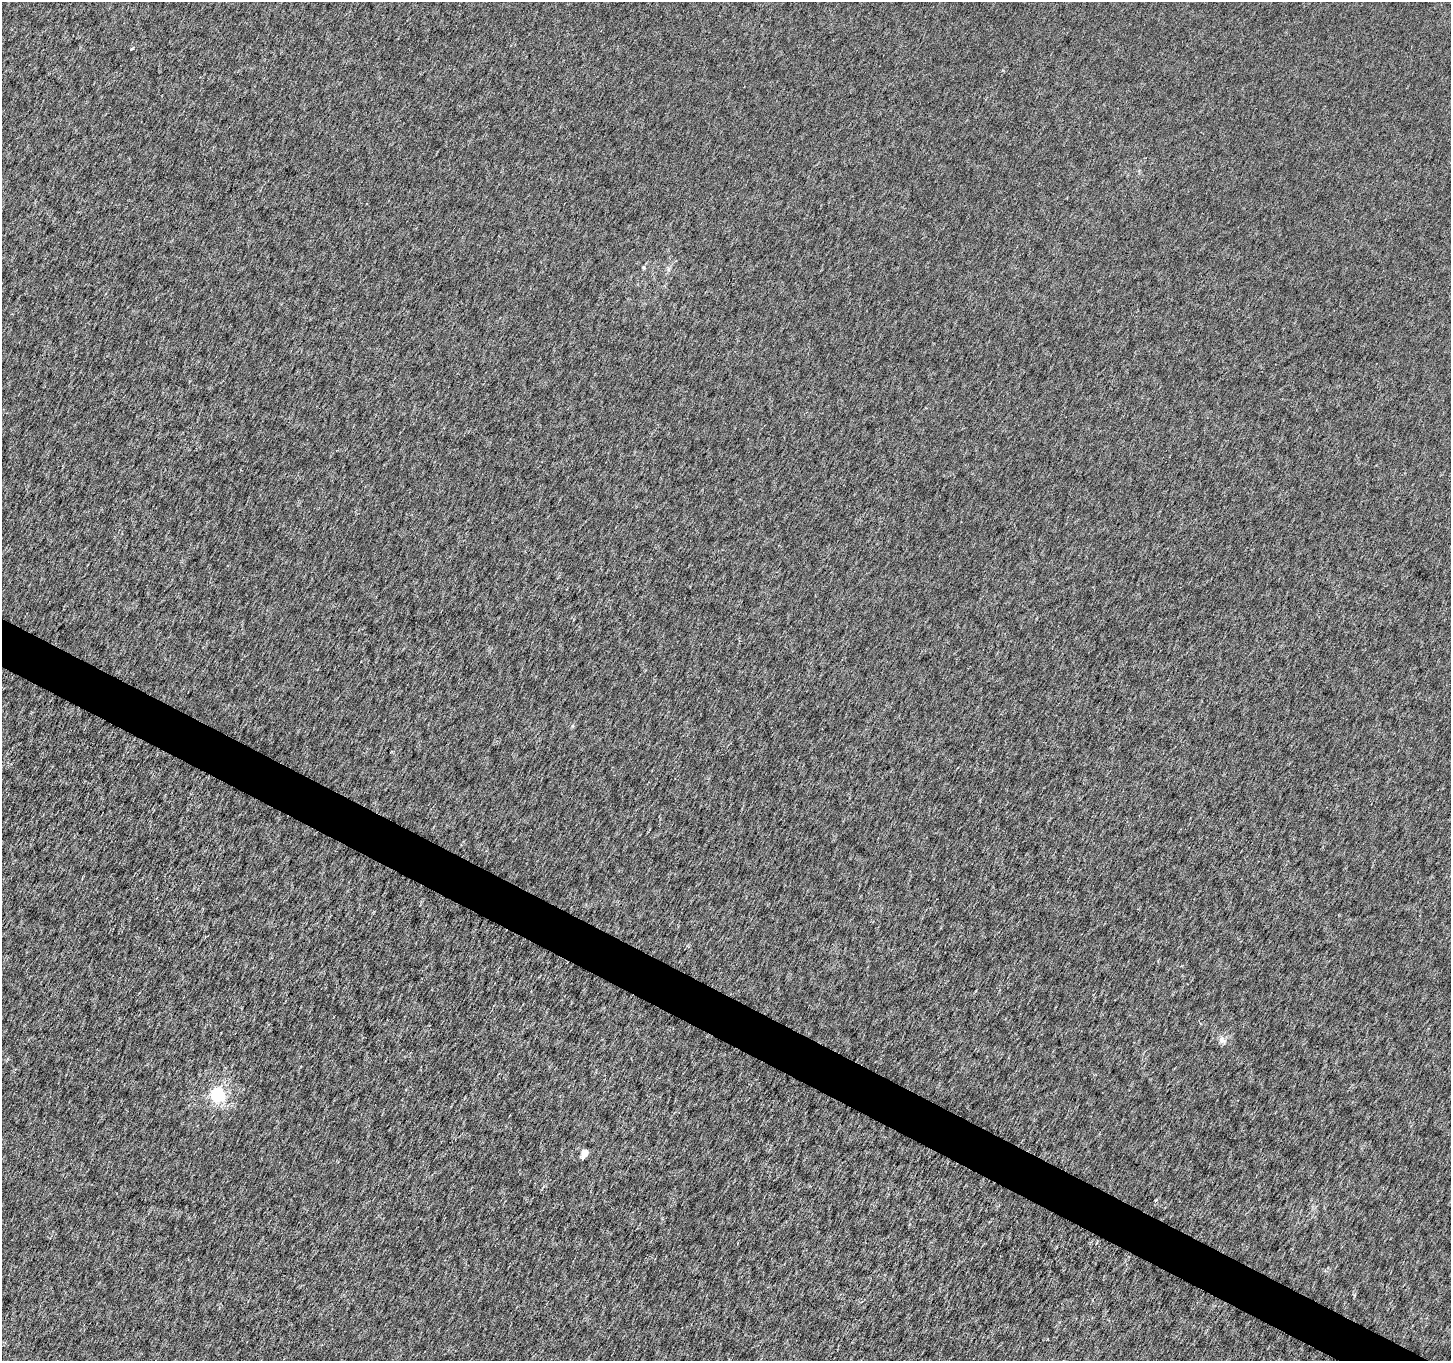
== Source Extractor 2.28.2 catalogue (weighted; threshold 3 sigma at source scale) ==
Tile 6 of 4 x 4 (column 2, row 2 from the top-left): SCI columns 1457-2905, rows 2979-4337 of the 5802 x 5892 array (HDU 1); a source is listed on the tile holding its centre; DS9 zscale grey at full resolution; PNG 1453 x 1363 px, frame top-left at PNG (2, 2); no overlay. Shown black and unused: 3% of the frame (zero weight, under 3 of 6 exposures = <1% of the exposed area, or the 3 px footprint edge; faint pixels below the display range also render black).
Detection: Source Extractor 2.28.2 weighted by HDU 2 'WHT'; one run over the whole footprint, this tile lists its part. Background 1.34e-04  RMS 0.0017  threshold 0.00696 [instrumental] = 3 sigma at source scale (4.09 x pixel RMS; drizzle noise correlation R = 1.36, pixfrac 0.8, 0.0396/0.0396 arcsec/px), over >= 5 px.
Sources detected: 5; all 5 listed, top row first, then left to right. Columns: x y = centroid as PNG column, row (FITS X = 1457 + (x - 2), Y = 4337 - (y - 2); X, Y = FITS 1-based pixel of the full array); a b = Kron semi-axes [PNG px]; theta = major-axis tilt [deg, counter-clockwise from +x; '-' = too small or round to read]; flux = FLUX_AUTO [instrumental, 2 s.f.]
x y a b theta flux
132 49 4 3 - 0.19
644 267 6 4 -71 0.21
1223 1040 13 7 -30 0.78
217 1094 6 6 - 19
584 1154 5 4 - 2.9